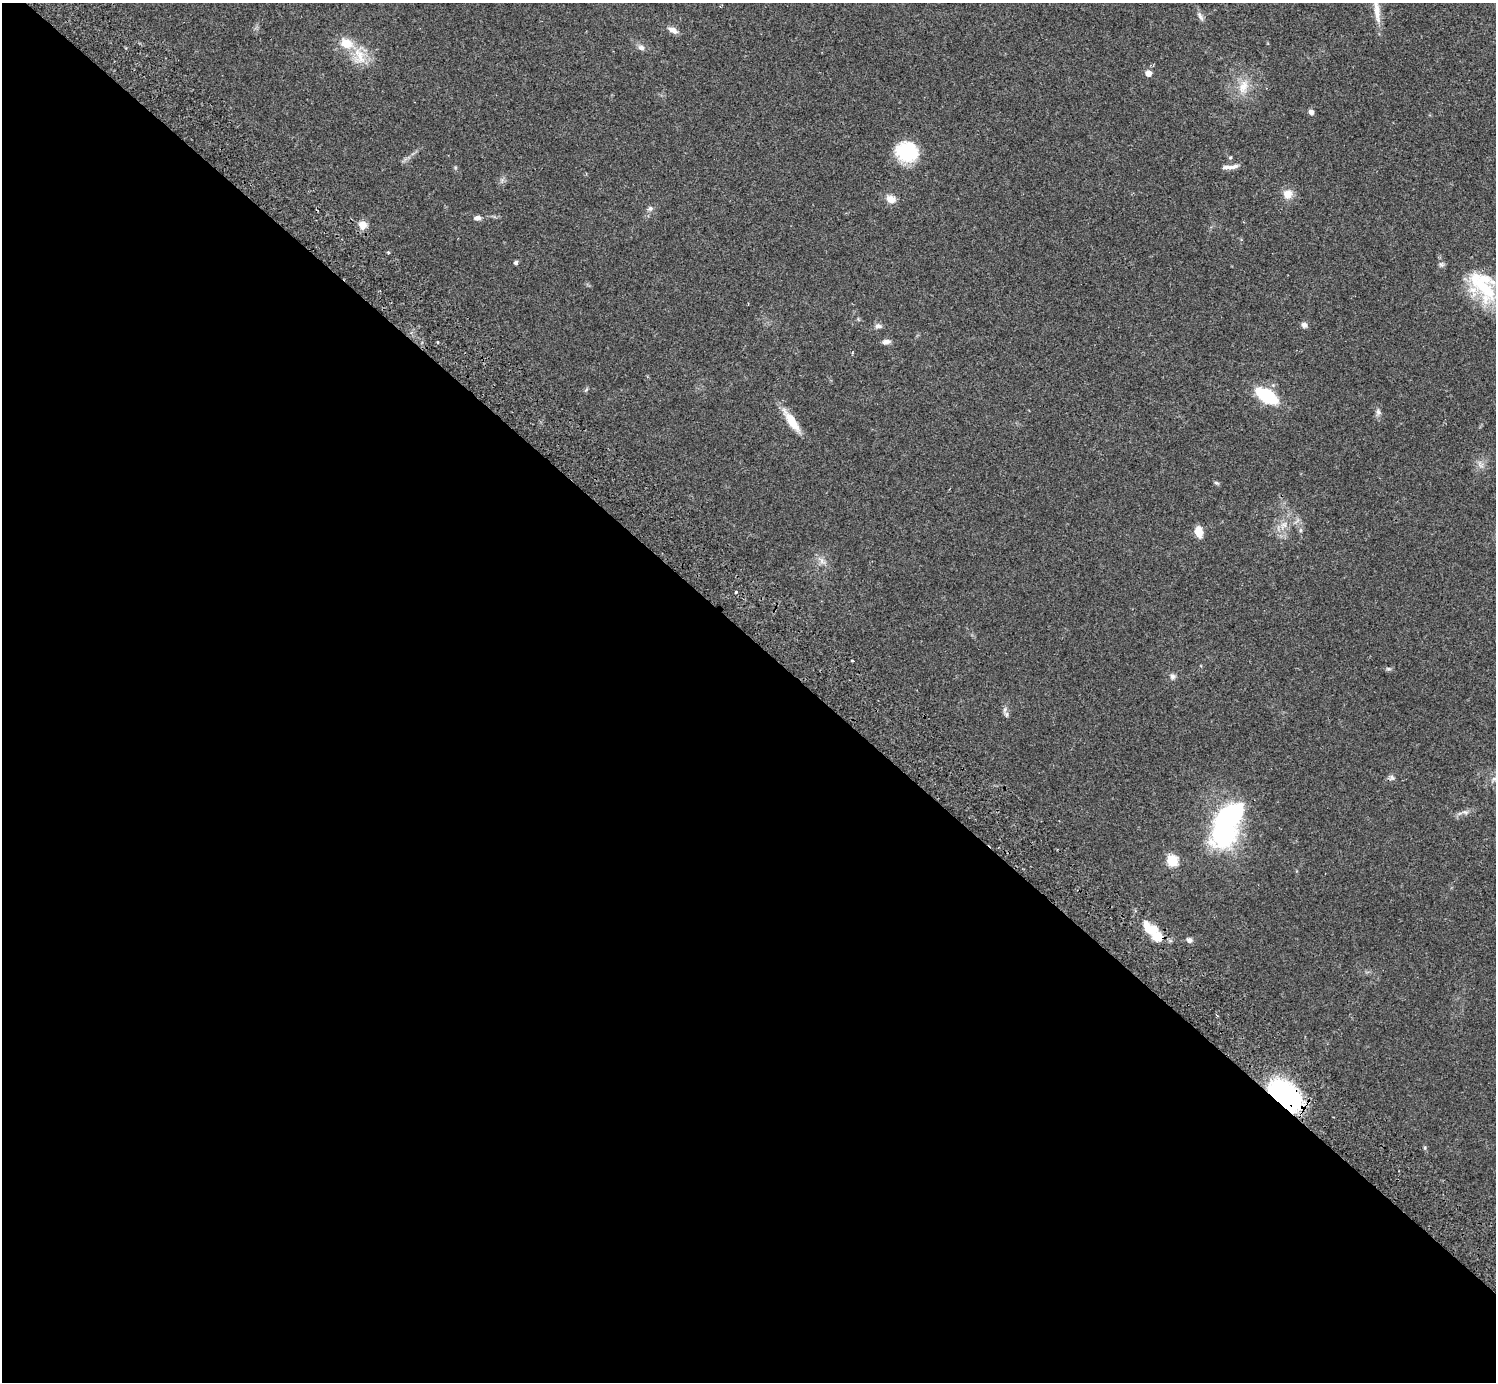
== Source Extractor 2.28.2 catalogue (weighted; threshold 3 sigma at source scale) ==
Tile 14 of 4 x 4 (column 2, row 4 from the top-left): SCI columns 1537-3030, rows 205-1584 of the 6063 x 6071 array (HDU 1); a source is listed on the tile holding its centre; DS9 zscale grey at full resolution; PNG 1498 x 1384 px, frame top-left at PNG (2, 3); no overlay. Shown black and unused: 54% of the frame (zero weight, under 2 of 3 exposures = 3% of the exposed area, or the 3 px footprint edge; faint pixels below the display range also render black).
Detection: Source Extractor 2.28.2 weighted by HDU 2 'WHT'; one run over the whole footprint, this tile lists its part. Background 0.0823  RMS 0.0059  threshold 0.0265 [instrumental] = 3 sigma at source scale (4.5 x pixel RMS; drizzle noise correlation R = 1.50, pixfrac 1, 0.05/0.05 arcsec/px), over >= 5 px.
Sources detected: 52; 1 cosmic-ray / hot-pixel residue — not listed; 6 inside a brighter listed object's ellipse — not listed separately; the other 45 listed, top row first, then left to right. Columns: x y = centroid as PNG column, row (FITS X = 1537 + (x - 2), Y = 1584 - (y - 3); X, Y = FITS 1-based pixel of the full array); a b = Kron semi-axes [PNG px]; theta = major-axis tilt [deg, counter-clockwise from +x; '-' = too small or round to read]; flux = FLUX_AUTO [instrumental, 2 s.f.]
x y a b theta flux
1377 11 36 7 -83 7.8
1200 16 14 6 -61 2.3
673 30 13 7 -24 3.3
641 48 9 7 -18 2.2
359 56 27 15 -80 12
1148 73 5 5 - 5.5
1243 87 21 12 79 9
1311 112 5 5 - 2.3
907 152 25 20 -17 25
1230 158 5 4 - 0.71
1233 167 16 6 13 2.8
1287 194 11 11 - 5.9
891 199 13 10 -16 4.5
650 208 8 6 28 1.6
477 218 9 6 2 2.1
363 225 11 10 - 4.5
516 262 4 4 - 1.4
1441 264 7 6 - 1.3
1484 287 51 23 -55 36
1304 325 7 6 - 2.1
878 326 10 7 7 2
437 342 4 2 - 0.52
886 342 10 6 9 2.3
1267 396 17 9 -30 42
1378 412 9 6 -89 1.8
792 421 31 9 -55 11
1217 483 8 4 -26 0.92
1284 525 10 8 -5 3.5
1300 530 6 4 90 0.97
1199 532 12 8 -79 6.6
822 561 10 5 -67 2.4
736 592 3 3 - 1.4
852 661 3 2 - 0.49
1388 669 8 4 -8 1
1172 676 7 7 - 1.7
1006 714 9 6 -72 1.6
1392 777 8 6 -86 1.5
1495 778 14 5 26 2.5
1465 812 9 5 -14 1.6
1226 826 55 26 66 97
1172 861 6 6 - 40
1149 929 20 12 -44 12
1189 940 7 6 - 2
1285 1095 25 14 -42 130
1425 1148 6 4 -73 0.75
Overlapping masked pixels (flux is a lower limit): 1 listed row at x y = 1285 1095
Isophote crosses this tile's border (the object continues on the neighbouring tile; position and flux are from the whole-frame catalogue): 2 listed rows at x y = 1377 11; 1495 778